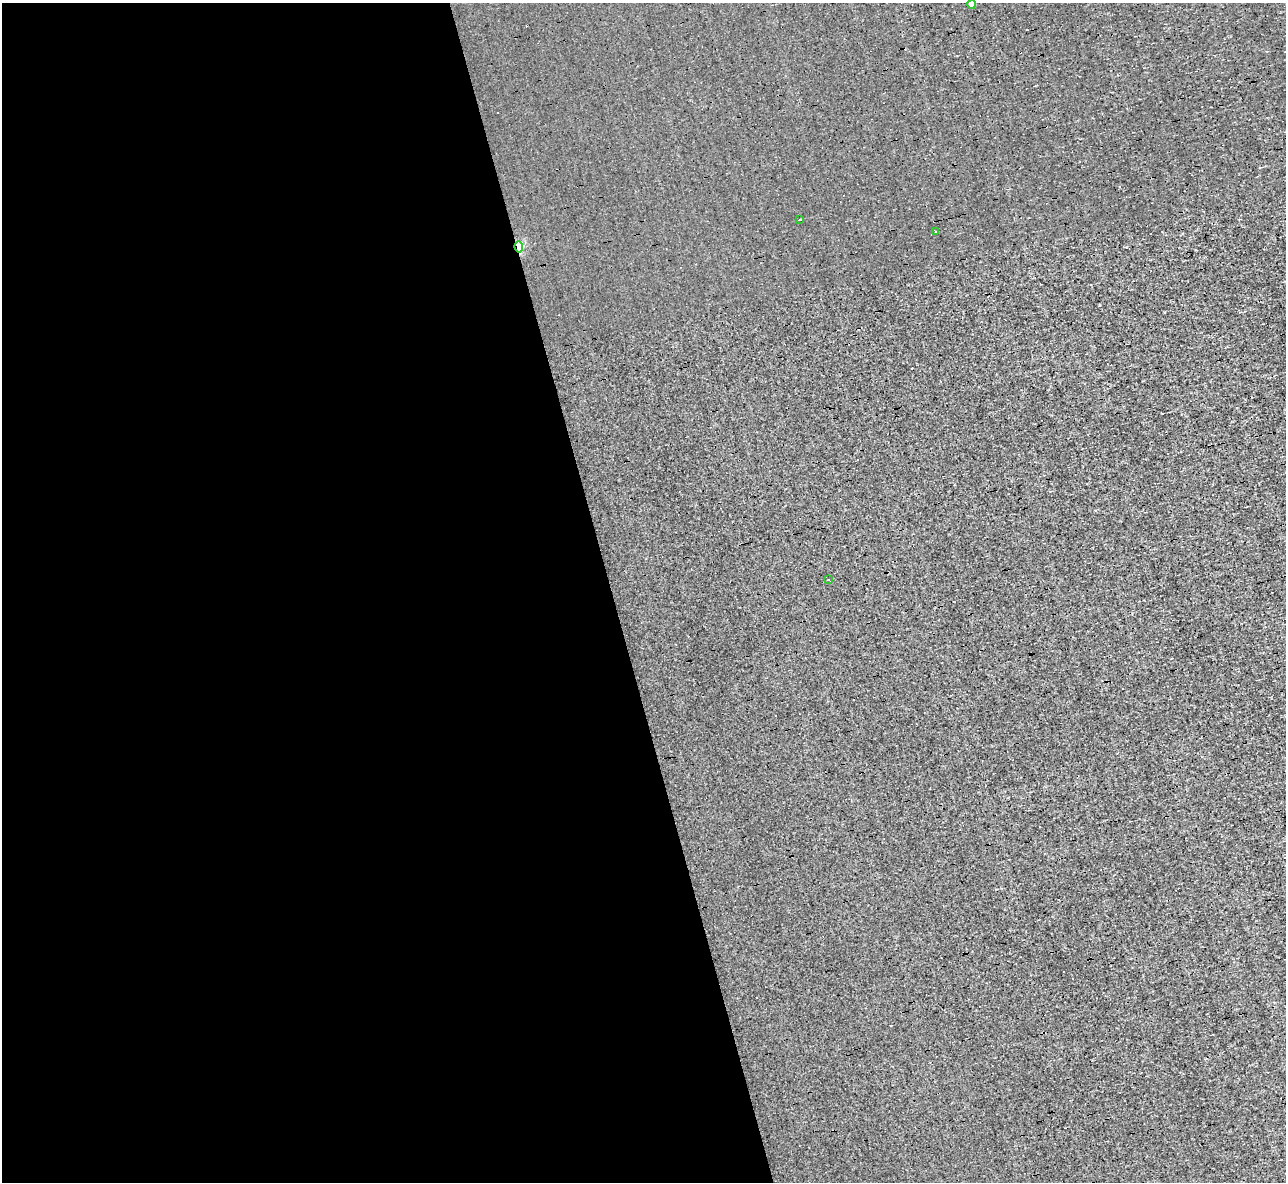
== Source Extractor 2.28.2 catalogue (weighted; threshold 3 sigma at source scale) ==
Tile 9 of 4 x 4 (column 1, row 3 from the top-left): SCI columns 1-1284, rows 1326-2505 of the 5135 x 5132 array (HDU 1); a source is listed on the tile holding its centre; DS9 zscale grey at full resolution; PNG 1288 x 1184 px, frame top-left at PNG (2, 3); each listed source drawn as its Kron ellipse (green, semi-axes under 4 px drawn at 4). Shown black and unused: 48% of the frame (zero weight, under 3 of 4 exposures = <1% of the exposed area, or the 3 px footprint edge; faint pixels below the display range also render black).
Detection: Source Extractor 2.28.2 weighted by HDU 2 'WHT'; one run over the whole footprint, this tile lists its part. Background 0.00167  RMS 0.043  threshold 0.195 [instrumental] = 3 sigma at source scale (4.5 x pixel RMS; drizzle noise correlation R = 1.50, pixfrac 1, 0.05/0.05 arcsec/px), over >= 5 px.
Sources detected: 10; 5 cosmic-ray / hot-pixel residue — neither listed nor drawn; the other 5 listed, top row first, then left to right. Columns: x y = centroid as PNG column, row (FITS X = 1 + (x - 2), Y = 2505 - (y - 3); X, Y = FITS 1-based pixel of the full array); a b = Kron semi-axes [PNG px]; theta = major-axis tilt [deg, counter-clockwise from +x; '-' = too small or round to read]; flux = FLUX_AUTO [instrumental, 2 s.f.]
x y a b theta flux
971 4 4 4 - 27
800 220 2 2 - 4.9
936 232 2 2 - 4.3
519 247 5 4 - 350
828 580 3 2 - 5.8
Overlapping masked pixels (flux is a lower limit): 1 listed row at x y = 519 247
Isophote crosses this tile's border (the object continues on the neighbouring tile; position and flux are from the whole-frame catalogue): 1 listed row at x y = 971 4